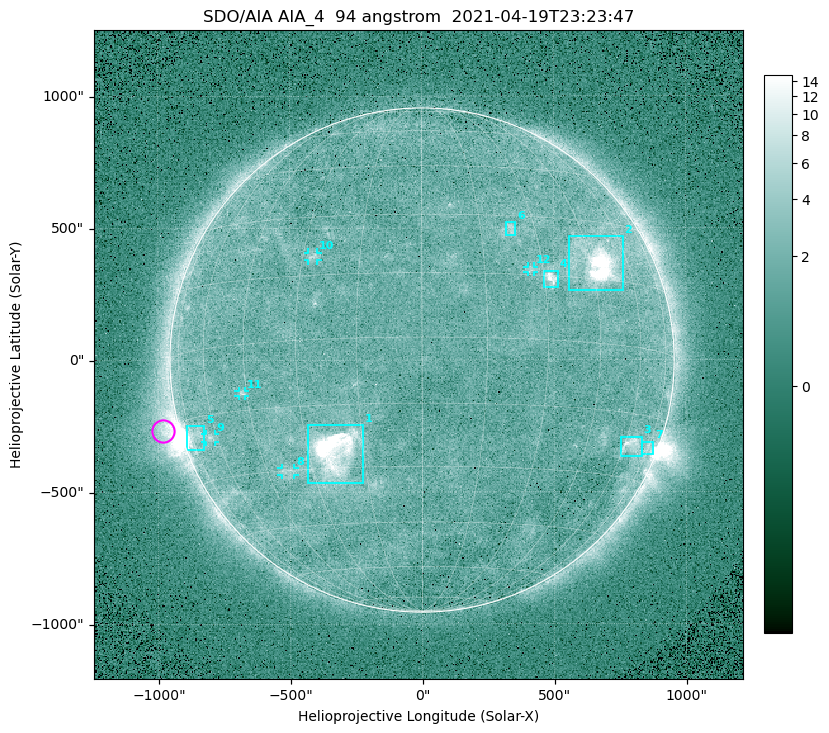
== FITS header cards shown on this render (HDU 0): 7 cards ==
TELESCOP= 'SDO/AIA '
INSTRUME= 'AIA_4   '
WAVELNTH=                   94
WAVEUNIT= 'angstrom'
DATE-OBS= '2021-04-19T23:23:47.12'
CTYPE1  = 'HPLN-TAN'
CTYPE2  = 'HPLT-TAN'

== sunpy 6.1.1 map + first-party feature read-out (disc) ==
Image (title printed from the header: SDO/AIA AIA_4  94 angstrom  2021-04-19T23:23:47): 512 x 512 px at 4.8 arcsec/px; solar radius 955 arcsec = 199 px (full disc in frame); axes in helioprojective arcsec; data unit not stated in the header (colour bar unlabelled)
Orientation: roll -0.138 deg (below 1 deg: not rotated)
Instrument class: DISC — disc imager (sunpy class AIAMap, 94 A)
Bright regions (active regions / flare kernels): reference = the median radial profile (limb darkening/brightening removed); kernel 5 px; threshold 5 sigma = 2.45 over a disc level ~1.75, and >= 1.15x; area >= 9 px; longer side >= 5 px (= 24 arcsec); searched inside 0.97 R_sun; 12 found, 12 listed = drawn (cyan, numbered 1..; 5 of them under ~33 arcsec drawn as corner ticks so the feature stays visible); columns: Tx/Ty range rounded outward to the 10 arcsec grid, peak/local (2 s.f.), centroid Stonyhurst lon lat
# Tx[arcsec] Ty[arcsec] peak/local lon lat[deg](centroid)
1 -430..-220 -470..-240 44 -23 -26
2 560..760 260..470 27 +47 +19
3 750..830 -370..-290 4.6 +64 -22
4 460..520 270..340 6.9 +32 +14
5 -900..-820 -340..-250 5.7 -72 -19
6 320..360 470..520 3 +23 +26
7 830..880 -360..-310 3 +74 -22
8 -540..-480 -440..-410 2.8 -38 -30
9 -820..-780 -310..-280 3.1 -63 -20
10 -430..-390 380..410 3.1 -27 +20
11 -700..-670 -140..-110 3.3 -46 -11
12 400..430 330..360 2.7 +27 +16
Off-limb structures (1.02-1.3 R_sun): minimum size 50 px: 5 found; the strongest spans PA ~85..115 deg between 1.02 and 1.21 R_sun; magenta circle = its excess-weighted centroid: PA ~105 deg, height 1.06 R_sun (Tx ~-980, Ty ~-270 arcsec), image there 5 x the reference